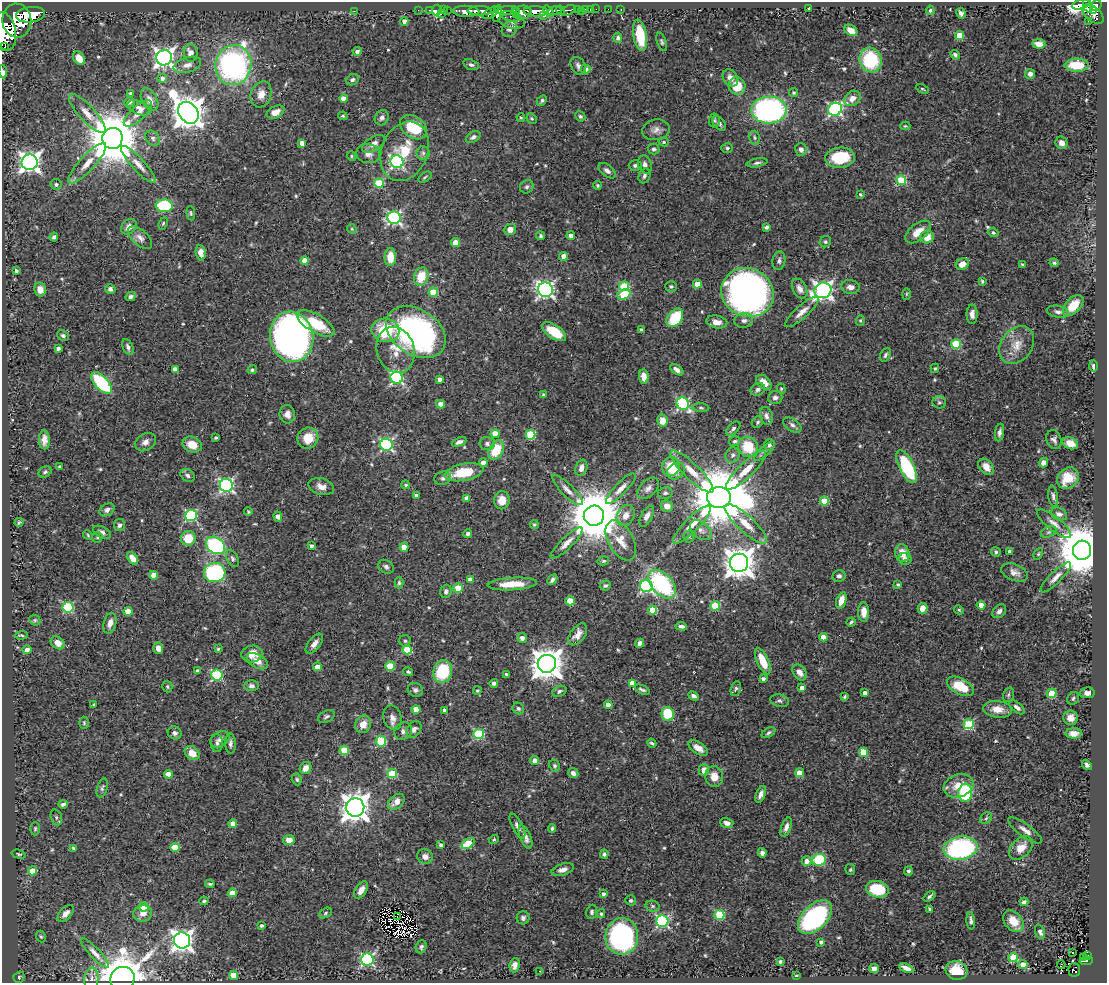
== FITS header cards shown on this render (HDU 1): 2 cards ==
NAXIS1  =                 1105
NAXIS2  =                  981

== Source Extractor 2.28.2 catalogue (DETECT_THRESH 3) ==
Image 1105 x 981 px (HDU 1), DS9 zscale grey, 1 PNG px = 1 image px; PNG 1109 x 985 px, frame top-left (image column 1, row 981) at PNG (2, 2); each listed source drawn as its Kron ellipse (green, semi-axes under 4 px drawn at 4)
Background 0.544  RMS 0.023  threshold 0.0687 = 3 sigma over >= 5 px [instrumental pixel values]
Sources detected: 569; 3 with non-positive FLUX_AUTO (blend fragments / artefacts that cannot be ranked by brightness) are neither listed nor drawn; of the other 566, the 500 brightest by FLUX_AUTO listed and drawn (66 fainter detections omitted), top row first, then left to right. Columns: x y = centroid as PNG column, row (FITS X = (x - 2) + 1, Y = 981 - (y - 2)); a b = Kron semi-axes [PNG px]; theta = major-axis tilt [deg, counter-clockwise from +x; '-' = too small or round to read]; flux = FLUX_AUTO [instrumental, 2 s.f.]
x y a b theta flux
1081 5 9 4 14 300
1088 6 7 3 -72 280
1096 6 6 5 - 350
577 9 3 3 - 76
586 9 3 3 - 28
596 9 2 2 - 1.9
608 9 4 2 - 5.1
809 9 3 3 - 3
418 10 3 2 - 2.9
430 10 3 2 - 15
437 10 5 4 - 36
443 10 4 2 - 14
447 10 3 2 - 16
507 10 10 3 7 450
515 10 4 3 - 190
560 10 5 3 - 220
568 10 8 4 24 150
590 10 4 3 - 24
621 10 3 2 - 8.7
930 10 5 4 - 2.5
1093 10 4 3 - 130
354 11 2 2 - 27
466 11 13 5 -2 1100
480 11 12 4 0 900
536 11 12 5 -2 1500
548 11 6 4 -50 370
555 11 7 4 12 460
581 11 3 2 - 6.1
522 12 10 6 8 660
491 13 9 4 31 320
497 13 9 4 78 550
961 13 5 4 - 5
441 14 3 2 - 53
1093 14 12 7 -42 400
31 15 14 7 7 3000
544 15 4 3 - 140
511 16 10 5 -12 240
17 20 17 14 -82 3500
404 21 4 4 - 10
512 21 13 7 -11 7.9
1088 21 2 2 - 5.2
509 29 8 7 - 6.1
851 30 7 5 -34 12
5 31 19 11 -79 3500
640 35 16 6 -81 50
959 36 4 4 - 34
618 38 5 4 - 3.1
662 42 9 4 -72 3.1
1039 44 6 4 -4 13
5 46 2 2 - 1700
357 51 4 4 - 5.1
190 53 9 7 -80 13
955 55 5 4 - 3.5
79 58 7 5 -56 15
164 58 8 7 - 740
870 60 12 11 - 98
187 65 14 7 17 9.3
233 65 20 18 75 410
471 65 8 5 -18 4.1
1077 65 12 6 0 36
578 66 9 7 -57 5.9
586 69 5 4 - 10
3 72 6 3 -83 11
1030 74 5 5 - 5.6
162 78 4 4 - 5.5
730 78 9 7 -55 9.6
352 80 6 5 - 4
737 86 9 8 - 33
922 89 7 3 -26 2.1
130 93 3 3 - 3
794 93 5 4 - 2.9
261 94 13 10 69 14
343 98 4 4 - 11
852 98 9 7 38 12
150 100 12 7 -62 11
542 100 6 4 43 3.1
129 102 5 5 - 3
139 108 12 6 -22 8.8
835 109 7 6 - 310
769 110 17 13 3 350
275 112 9 6 26 11
87 113 25 8 -47 19
138 113 18 7 42 13
188 113 12 9 -51 2800
343 116 5 3 - 2.4
580 116 5 4 - 2.5
382 118 8 6 62 5.3
521 118 4 3 - 2.1
532 118 6 4 -45 2.3
714 120 7 5 86 3.1
719 123 8 5 -50 4.8
905 126 5 4 - 1.9
413 127 15 10 -37 51
656 130 14 10 10 11
473 137 8 5 33 4.6
112 138 10 10 - 10000
153 138 8 6 -46 4.3
755 138 7 5 -73 3.4
664 142 5 4 - 2.5
302 143 4 4 - 11
1062 143 6 5 - 9.3
373 144 13 7 31 10
727 148 6 5 - 2.9
654 149 6 5 - 3.7
801 149 6 6 - 7.1
405 151 31 23 67 60
423 153 6 6 - 4.3
368 154 12 9 -11 10
352 156 5 4 - 2.2
840 158 15 10 5 64
30 162 8 8 - 890
397 162 6 6 - 280
87 163 26 7 47 22
757 163 10 4 10 3.9
138 164 24 6 -47 15
645 164 9 6 -73 7.1
635 165 6 5 - 3.7
607 171 10 5 -38 6.5
645 176 7 5 66 5
425 177 7 3 32 2.1
901 180 5 4 - 76
379 183 5 4 - 63
56 184 5 5 - 3.4
597 185 4 4 - 2.4
527 187 7 6 - 3.8
860 195 4 4 - 2.2
164 206 8 6 -6 110
191 213 7 4 -85 2.4
394 218 6 6 - 280
163 223 6 4 64 2.2
129 227 9 6 39 9.7
766 227 4 3 - 3.8
352 229 5 4 - 2
510 229 6 5 - 11
918 232 15 8 38 18
993 232 5 4 - 2.5
541 236 4 4 - 2.8
571 236 4 4 - 7.6
54 237 4 4 - 4.5
927 237 7 6 - 20
140 238 15 7 -42 9.9
825 242 6 5 - 3.1
455 243 4 4 - 14
201 253 8 5 -79 11
564 256 4 4 - 27
390 257 9 5 88 23
305 261 4 4 - 18
779 261 9 6 80 4.9
1054 263 4 3 - 2.7
962 264 7 5 32 13
1023 264 4 3 - 2.3
16 271 4 3 - 3.4
421 277 9 7 70 35
982 281 4 3 - 2
697 284 4 4 - 27
624 286 5 5 - 68
671 286 6 5 - 4
850 287 9 7 -8 9
40 289 7 5 -77 12
110 289 5 5 - 5.1
800 289 10 6 -63 9.7
545 290 7 7 - 470
823 290 8 7 - 590
433 292 4 4 - 48
747 292 27 24 -24 820
624 294 7 5 21 68
906 294 6 4 88 1.9
131 297 5 4 - 4.7
1073 305 12 7 47 29
802 312 21 6 42 14
1058 312 11 6 -11 5.9
972 314 9 5 89 9.4
675 318 10 7 52 58
744 320 9 7 11 7.1
860 320 5 4 - 2.3
717 322 10 6 -10 11
316 323 21 9 -31 57
385 330 14 12 -12 67
641 330 3 3 - 4.1
416 332 32 22 -33 420
554 332 14 6 -34 40
63 336 6 5 - 4.1
292 337 25 21 -77 1000
956 344 5 4 - 78
1017 345 20 15 55 27
128 347 8 5 -65 4.6
58 348 4 3 - 4.9
396 350 23 18 -72 35
885 355 7 5 64 3.7
1093 366 6 4 -88 5.5
935 368 5 4 - 2
175 369 4 4 - 9.2
252 370 4 4 - 3
677 370 7 4 -35 6.7
644 377 7 4 -83 13
397 378 6 6 - 240
439 379 4 4 - 6.9
764 382 9 6 -44 16
102 383 13 6 -46 120
758 389 7 6 - 5.4
781 389 5 4 - 2
543 395 4 4 - 2.9
775 398 7 6 - 5.4
939 402 7 6 - 3.6
440 404 4 4 - 10
683 404 6 6 - 220
701 408 8 3 -5 2.5
287 414 9 7 -82 10
766 416 9 6 -73 6.5
662 421 6 5 - 13
758 422 6 5 - 3
792 425 10 6 -34 5.5
733 429 9 5 44 4.8
999 433 9 4 81 5
495 434 4 4 - 27
530 435 5 4 - 83
216 438 3 3 - 2.8
308 438 11 10 - 29
44 440 9 5 -88 9.6
1054 440 10 7 -70 5.3
734 441 5 5 - 3.2
145 442 11 8 33 8.7
459 442 8 4 22 5.5
487 443 7 6 - 4.4
1070 443 8 5 -21 20
192 445 10 7 -22 24
386 445 6 6 - 250
769 445 6 5 - 4.4
748 447 10 10 - 48
496 450 10 7 59 42
765 451 13 5 43 5.1
733 455 8 7 - 5.2
483 463 4 4 - 11
1043 463 5 4 - 7.7
671 466 9 9 - 35
60 467 3 3 - 2.6
907 467 18 7 -64 120
986 467 9 6 -48 15
581 468 8 5 73 9.2
746 470 27 7 44 24
676 471 9 7 38 14
45 472 7 5 32 3.2
464 472 20 8 11 55
692 472 29 8 -44 25
187 475 7 5 -40 4.3
443 478 8 6 17 4.2
1068 478 12 9 43 30
226 485 6 6 - 330
406 485 4 4 - 3.1
321 487 13 8 -17 12
648 488 13 8 45 7.7
621 489 20 6 46 12
567 490 21 6 -45 11
665 493 7 5 11 3.3
416 496 3 3 - 5.5
1053 496 10 4 -83 4.6
467 498 4 4 - 12
719 498 12 10 -2 15000
502 500 9 7 82 18
824 501 4 4 - 48
667 506 6 5 - 13
107 510 8 6 35 5.8
248 512 4 4 - 2.9
1059 514 8 6 -20 6.8
191 515 6 6 - 180
626 515 11 8 62 13
594 516 10 10 - 11000
647 516 11 5 61 7.3
278 517 5 4 - 13
19 522 4 4 - 2.2
534 524 4 4 - 2.5
746 524 27 8 -43 26
1054 524 21 7 -39 11
120 525 6 5 - 5.4
692 525 25 7 45 21
701 530 12 8 -40 9.6
102 532 9 5 -27 5.7
1049 532 8 5 27 3.2
468 534 4 4 - 4.6
88 535 5 4 - 2
689 536 6 5 - 2.4
97 537 5 5 - 2.1
188 538 7 7 - 42
621 540 22 12 -61 23
567 543 21 6 44 12
215 545 10 8 -34 170
311 546 4 3 - 4.7
404 547 4 4 - 21
1082 550 10 9 - 9300
996 552 5 4 - 3.7
1010 552 4 4 - 9.9
902 553 9 7 -78 18
1038 554 6 4 60 2.2
133 558 7 4 -52 15
232 558 9 5 -63 3.8
905 559 6 6 - 5.6
603 561 6 4 14 2.5
739 563 9 9 - 2400
386 567 8 6 -34 4.5
215 572 11 9 12 220
1014 572 14 8 -22 9.3
154 575 4 4 - 21
839 576 6 6 - 4.8
1056 577 20 6 45 10
470 579 4 4 - 6.4
552 580 6 3 47 4
399 583 6 4 89 2.8
512 584 24 6 3 33
662 584 17 10 -48 160
898 585 4 3 - 2.3
605 586 6 4 25 2.9
646 586 6 6 - 260
458 588 4 4 - 35
446 591 7 5 70 5.6
841 600 8 5 71 15
570 601 4 4 - 43
981 605 4 4 - 20
715 606 5 5 - 70
68 607 5 5 - 130
922 608 5 5 - 13
653 610 4 4 - 42
959 610 5 4 - 2.4
128 611 4 4 - 29
999 611 8 5 44 5.3
864 612 10 5 -89 12
35 620 6 5 - 2.2
851 622 5 3 - 2.5
110 623 11 6 75 10
681 626 6 3 -7 4.2
578 634 12 7 53 11
21 635 6 3 2 2.1
823 637 4 4 - 14
522 638 5 4 - 8
405 641 6 5 - 3.2
58 643 7 5 -37 13
640 643 5 4 - 6
314 644 12 6 52 9.5
158 648 6 5 - 7.9
27 649 5 4 - 4.5
218 649 3 3 - 2
407 650 5 4 - 65
252 654 10 8 8 21
257 661 11 6 -30 14
763 661 14 5 -66 30
547 664 9 9 - 2700
390 666 4 4 - 59
317 667 4 4 - 21
198 671 4 4 - 5
443 671 11 9 70 78
408 672 5 3 - 2.8
800 672 9 6 -54 10
506 674 3 3 - 2.4
217 675 5 5 - 160
763 679 4 3 - 4.2
494 683 4 4 - 3.7
632 683 4 4 - 14
251 686 7 5 0 5.1
960 686 14 8 -29 41
167 687 6 5 - 2.3
736 688 8 5 72 3
802 688 4 4 - 11
415 690 8 6 -27 5
642 690 8 3 -21 3.4
477 691 4 4 - 2.5
559 691 7 5 26 3.9
865 693 4 4 - 6.6
1052 693 5 4 - 52
1087 693 7 5 10 7.1
1008 695 7 5 73 3.3
694 696 6 4 -26 5.4
845 697 4 3 - 2.1
1073 698 7 5 56 3.3
780 701 9 6 -12 4.6
94 705 3 3 - 3
608 705 4 4 - 16
1017 707 9 5 -39 5.9
416 709 4 4 - 21
518 709 6 5 - 3.4
997 709 14 8 -6 17
445 710 4 3 - 5
668 714 7 6 - 65
326 716 9 5 27 3.8
393 718 12 9 -75 10
1070 718 7 7 - 12
84 723 6 5 - 2.3
363 724 9 7 63 17
969 724 5 5 - 120
414 729 9 6 59 6.4
403 731 9 8 - 6.5
175 733 7 6 - 4.5
769 733 7 4 32 3.4
1074 733 8 5 1 10
479 734 5 5 - 120
220 739 10 7 33 6.9
381 741 5 5 - 110
217 743 9 6 -86 4.7
230 743 10 5 -88 4.9
652 743 5 3 - 2.5
698 748 11 6 -34 12
344 750 5 4 - 49
863 752 4 4 - 32
192 753 8 6 -39 20
534 761 5 4 - 8.1
1087 765 6 4 -50 5.2
554 766 6 5 - 3.2
306 768 6 5 - 14
704 770 6 5 - 13
573 773 5 4 - 6.2
799 773 4 4 - 18
168 774 4 4 - 19
392 774 5 4 - 60
714 777 10 9 - 17
297 779 6 5 - 3
959 786 15 11 21 26
102 788 10 5 73 3.4
965 793 9 6 87 140
761 794 9 4 68 8
396 802 9 6 43 14
63 804 5 3 - 4.2
355 807 9 9 - 2000
56 817 8 5 -72 3.3
986 818 7 5 45 3
727 823 7 4 -17 7.5
233 824 4 4 - 19
517 826 14 5 -62 6.5
786 827 10 5 71 7.3
552 828 4 4 - 2.8
35 829 6 5 - 2.4
1025 830 20 6 -36 11
525 837 12 5 -68 9.5
494 839 5 4 - 2.1
289 840 5 5 - 13
468 843 7 4 32 56
441 845 4 3 - 4.6
175 847 4 4 - 44
74 848 4 3 - 3.8
961 848 17 11 10 250
1021 848 14 9 45 20
762 853 4 4 - 5.5
19 854 7 4 -15 2.2
604 854 4 4 - 3.1
425 856 8 7 - 9.4
819 860 7 6 - 79
807 861 5 4 - 11
563 870 11 5 17 8.9
850 870 5 5 - 2
32 871 4 4 - 20
908 871 4 4 - 4.3
210 884 5 3 - 2.4
877 889 11 8 -11 63
361 890 9 5 56 10
232 893 4 4 - 23
603 894 4 4 - 4.3
929 896 7 3 40 3.2
631 900 5 5 - 2.7
204 901 4 4 - 2.7
1024 902 4 4 - 5.9
652 906 7 5 -14 3.7
144 907 5 4 - 43
930 909 3 3 - 4.6
592 912 7 5 80 3.3
66 913 10 5 47 8.2
143 913 9 8 - 13
326 913 7 4 30 2.5
601 914 4 3 - 2.7
719 915 5 5 - 95
397 917 4 3 - 2.8
815 917 20 12 44 230
523 918 6 6 - 4.5
662 921 6 6 - 230
971 921 9 3 -85 4
1013 921 12 8 -49 27
262 926 3 3 - 3.7
1040 932 8 4 -70 4.9
41 936 6 4 -67 2.3
622 936 18 16 86 280
182 940 8 8 - 980
821 942 4 3 - 4.1
421 947 6 5 - 3.7
1072 952 3 2 - 2.4
95 953 19 5 -46 9.7
1087 955 4 3 - 16
1013 957 4 4 - 62
1084 958 3 3 - 23
367 959 6 6 - 250
1086 961 6 3 6 97
780 962 3 3 - 2.5
1023 964 5 4 - 15
1061 964 4 2 - 2.1
515 965 7 5 82 6.9
874 968 5 4 - 6.2
906 968 8 4 -25 8.5
1074 970 7 6 - 64
539 971 3 2 - 3.4
956 971 11 9 -17 29
233 975 4 4 - 28
796 975 3 2 - 2
19 977 6 5 - 2.6
122 978 12 11 - 4100
91 979 11 7 85 7.5
At the frame edge (FLAGS 8, measured only in part): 2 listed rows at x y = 5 31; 3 72
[66 fainter detections neither listed nor drawn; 3 non-positive-flux detections neither listed nor drawn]